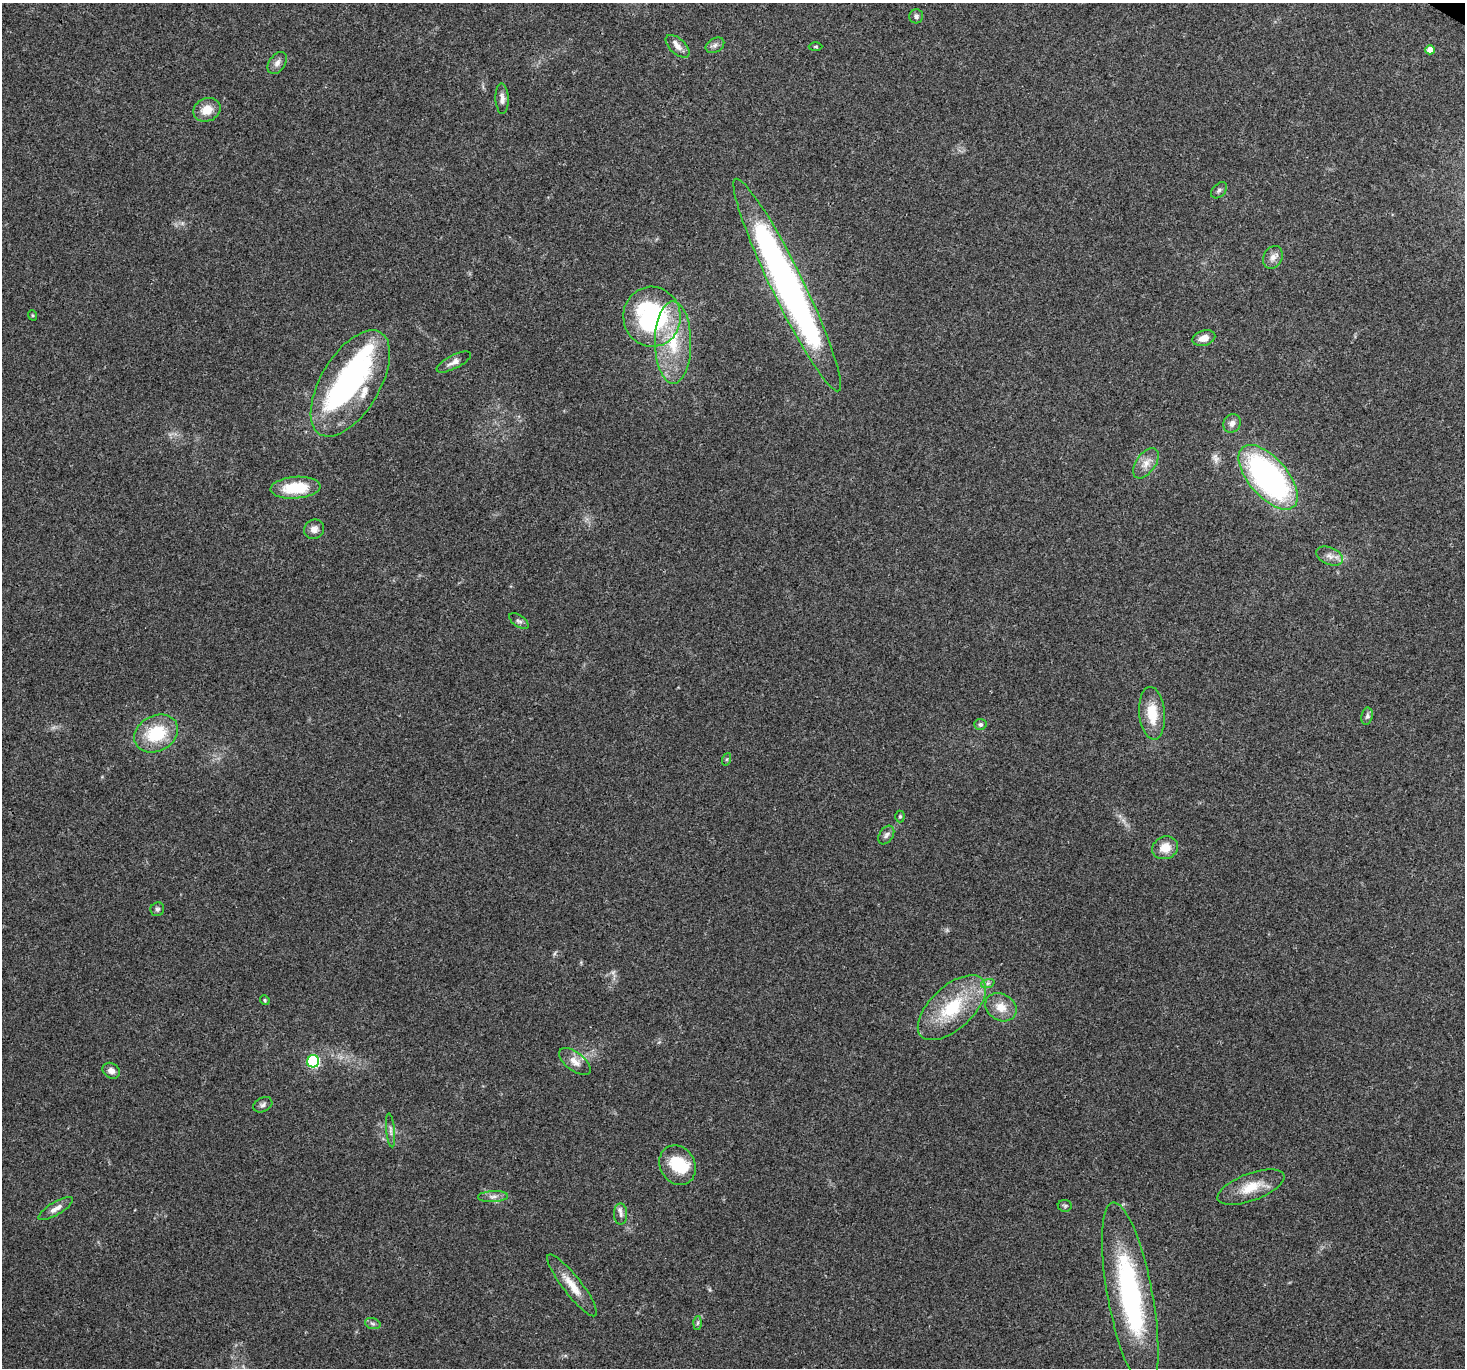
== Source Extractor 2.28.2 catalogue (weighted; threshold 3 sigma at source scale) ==
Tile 10 of 4 x 4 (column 2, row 3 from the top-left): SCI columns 1496-2958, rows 1604-2969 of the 5924 x 6005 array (HDU 1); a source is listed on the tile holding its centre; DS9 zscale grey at full resolution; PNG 1467 x 1370 px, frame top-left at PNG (2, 3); each listed source drawn as its Kron ellipse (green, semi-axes under 4 px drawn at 4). Shown black and unused: <1% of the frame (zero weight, under 3 of 4 exposures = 5% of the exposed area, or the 3 px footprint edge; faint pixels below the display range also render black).
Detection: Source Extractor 2.28.2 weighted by HDU 2 'WHT'; one run over the whole footprint, this tile lists its part. Background 0.0555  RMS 0.0041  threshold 0.0184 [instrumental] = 3 sigma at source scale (4.5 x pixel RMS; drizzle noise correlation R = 1.50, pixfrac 1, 0.0396/0.0396 arcsec/px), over >= 5 px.
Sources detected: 58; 1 too faint to see at this stretch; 3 inside a brighter object's white glare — neither listed nor drawn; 2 inside a brighter listed object's ellipse — not listed separately; the other 52 listed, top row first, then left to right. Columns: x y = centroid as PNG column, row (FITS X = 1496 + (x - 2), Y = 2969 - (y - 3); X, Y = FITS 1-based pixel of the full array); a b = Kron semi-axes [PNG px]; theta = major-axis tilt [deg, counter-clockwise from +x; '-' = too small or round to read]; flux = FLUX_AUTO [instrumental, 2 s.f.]
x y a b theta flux
916 16 7 7 - 1.1
715 45 10 7 29 1.5
678 46 14 7 -42 2.8
815 46 7 3 0 0.47
1430 50 5 4 - 3.2
277 63 12 8 56 2.2
502 99 15 6 -87 2.3
207 110 14 11 22 6.1
1219 190 9 6 45 1.2
1273 257 12 9 63 2.6
787 285 118 16 -64 210
32 315 5 3 - 0.41
652 317 30 28 -79 70
1204 338 11 7 16 3.5
673 342 41 18 -90 22
454 362 19 6 27 2.4
350 383 59 29 59 80
1232 423 9 8 - 2.1
1146 463 17 9 55 3.9
1268 477 39 19 -49 110
295 488 25 11 4 15
314 529 10 9 - 2.6
1330 556 14 8 -22 2.7
519 621 11 5 -35 1.1
1152 713 26 13 -85 10
1367 716 8 5 80 1
980 724 6 5 - 1.1
156 733 23 17 29 19
727 759 6 4 71 0.56
900 816 6 4 89 0.59
886 835 10 6 57 1.5
1165 848 13 11 19 5.6
157 909 7 6 - 0.92
988 983 7 4 18 0.9
265 1000 5 4 - 0.54
1001 1007 16 13 -31 5.9
952 1008 42 21 43 25
313 1061 6 6 - 53
575 1062 19 9 -37 3.9
111 1071 9 7 -33 2.4
263 1105 10 7 28 1.4
391 1130 17 4 -84 1.5
678 1165 20 17 -59 14
1251 1187 35 13 20 10
493 1197 15 5 3 2.1
1065 1206 7 6 - 0.76
56 1209 19 6 31 3
621 1214 10 6 -90 1.7
572 1285 38 9 -52 7.8
1130 1295 95 22 -79 77
698 1323 7 4 88 0.75
373 1324 8 5 -18 1
Isophote crosses this tile's border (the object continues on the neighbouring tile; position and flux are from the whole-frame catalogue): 1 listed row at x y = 1130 1295